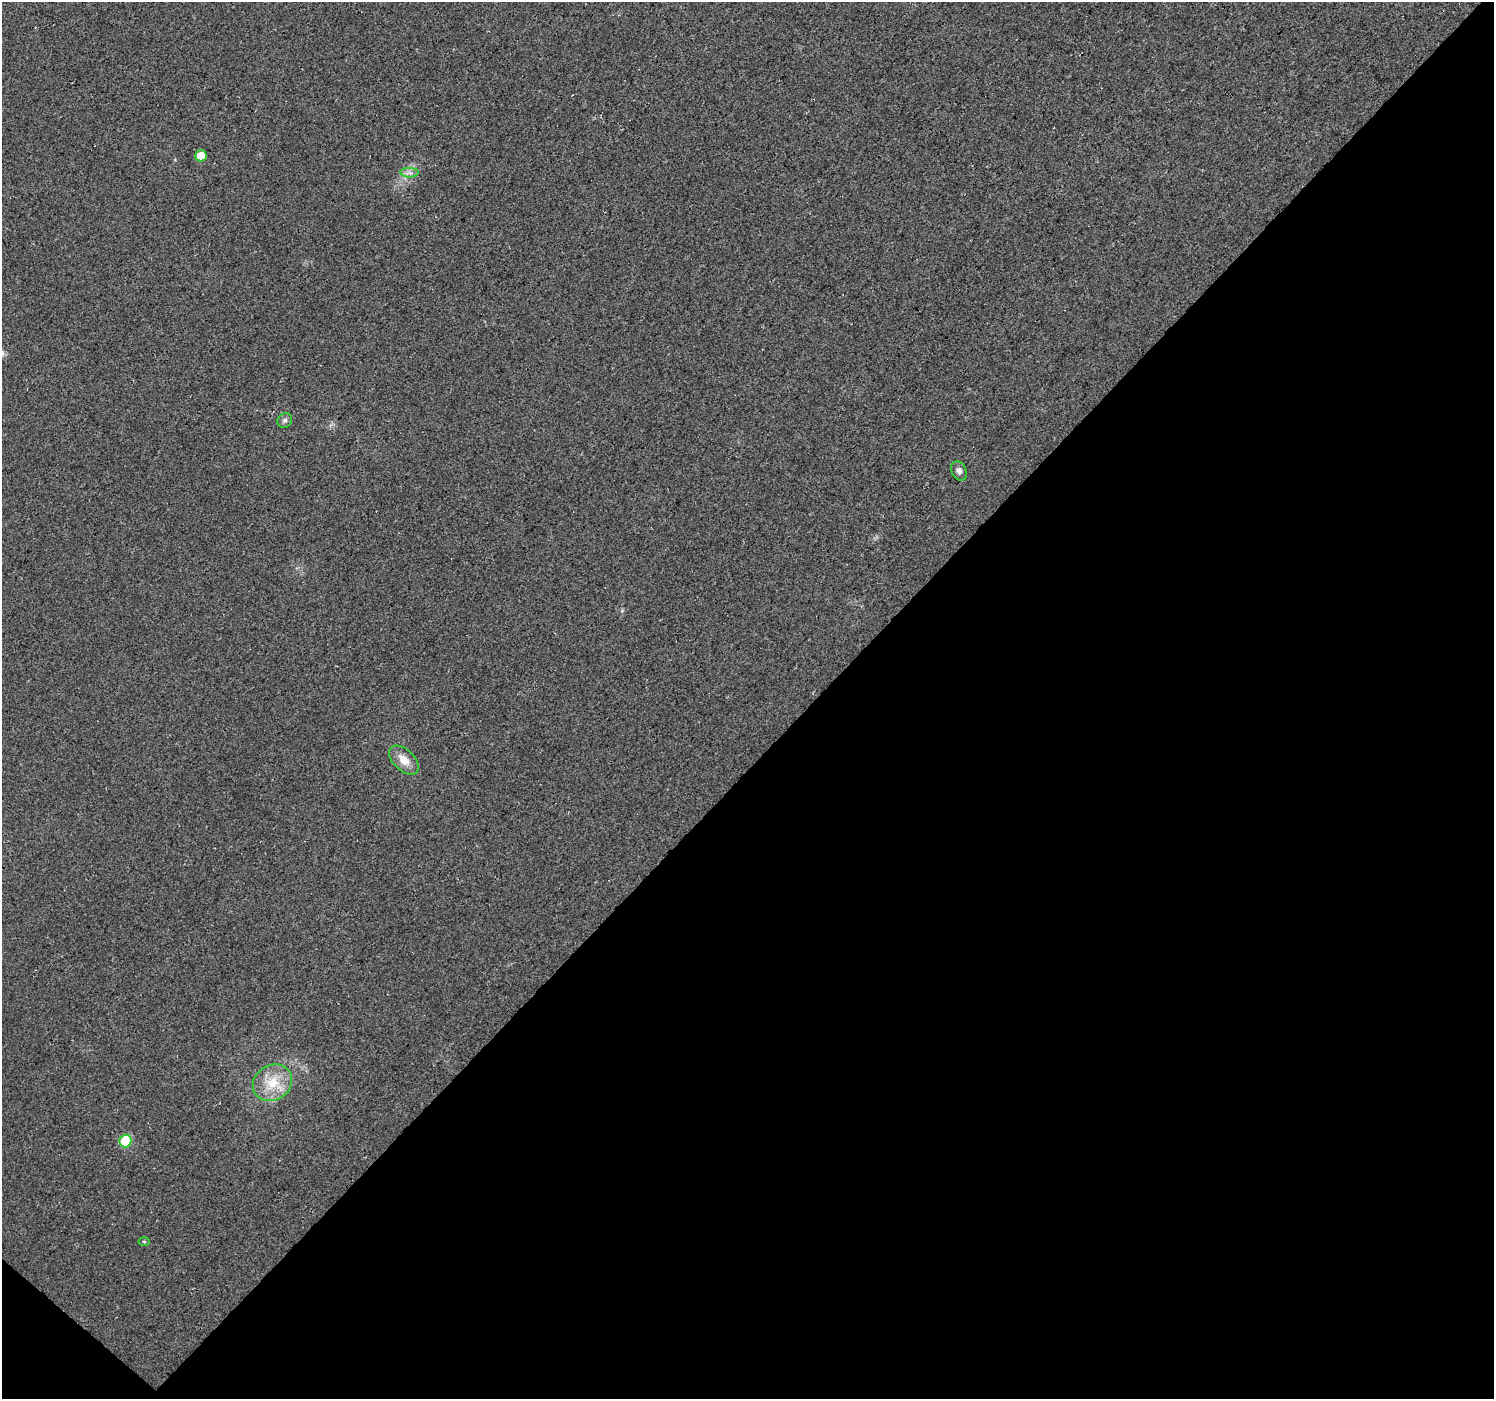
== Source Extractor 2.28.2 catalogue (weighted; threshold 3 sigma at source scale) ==
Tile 15 of 4 x 4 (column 3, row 4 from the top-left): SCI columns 3027-4518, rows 208-1604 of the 6058 x 6067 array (HDU 1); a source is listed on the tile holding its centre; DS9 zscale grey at full resolution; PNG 1496 x 1401 px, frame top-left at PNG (2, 2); each listed source drawn as its Kron ellipse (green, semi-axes under 4 px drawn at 4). Shown black and unused: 46% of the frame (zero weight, under 3 of 4 exposures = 5% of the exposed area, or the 3 px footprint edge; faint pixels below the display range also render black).
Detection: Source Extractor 2.28.2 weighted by HDU 2 'WHT'; one run over the whole footprint, this tile lists its part. Background 0.0252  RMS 0.0069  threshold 0.0311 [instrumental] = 3 sigma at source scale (4.5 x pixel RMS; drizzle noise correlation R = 1.50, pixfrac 1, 0.0396/0.0396 arcsec/px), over >= 5 px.
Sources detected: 8; all 8 listed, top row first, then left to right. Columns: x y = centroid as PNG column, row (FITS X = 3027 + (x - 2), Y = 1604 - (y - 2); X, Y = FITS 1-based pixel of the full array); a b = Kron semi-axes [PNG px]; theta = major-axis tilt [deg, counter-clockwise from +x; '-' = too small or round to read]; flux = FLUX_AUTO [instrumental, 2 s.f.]
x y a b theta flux
201 156 6 5 - 12
410 173 9 4 -1 2.4
285 420 8 7 - 2.1
959 471 10 7 -63 3.1
404 760 18 10 -43 8.7
272 1083 20 17 33 19
125 1141 6 6 - 34
144 1242 5 3 - 0.79